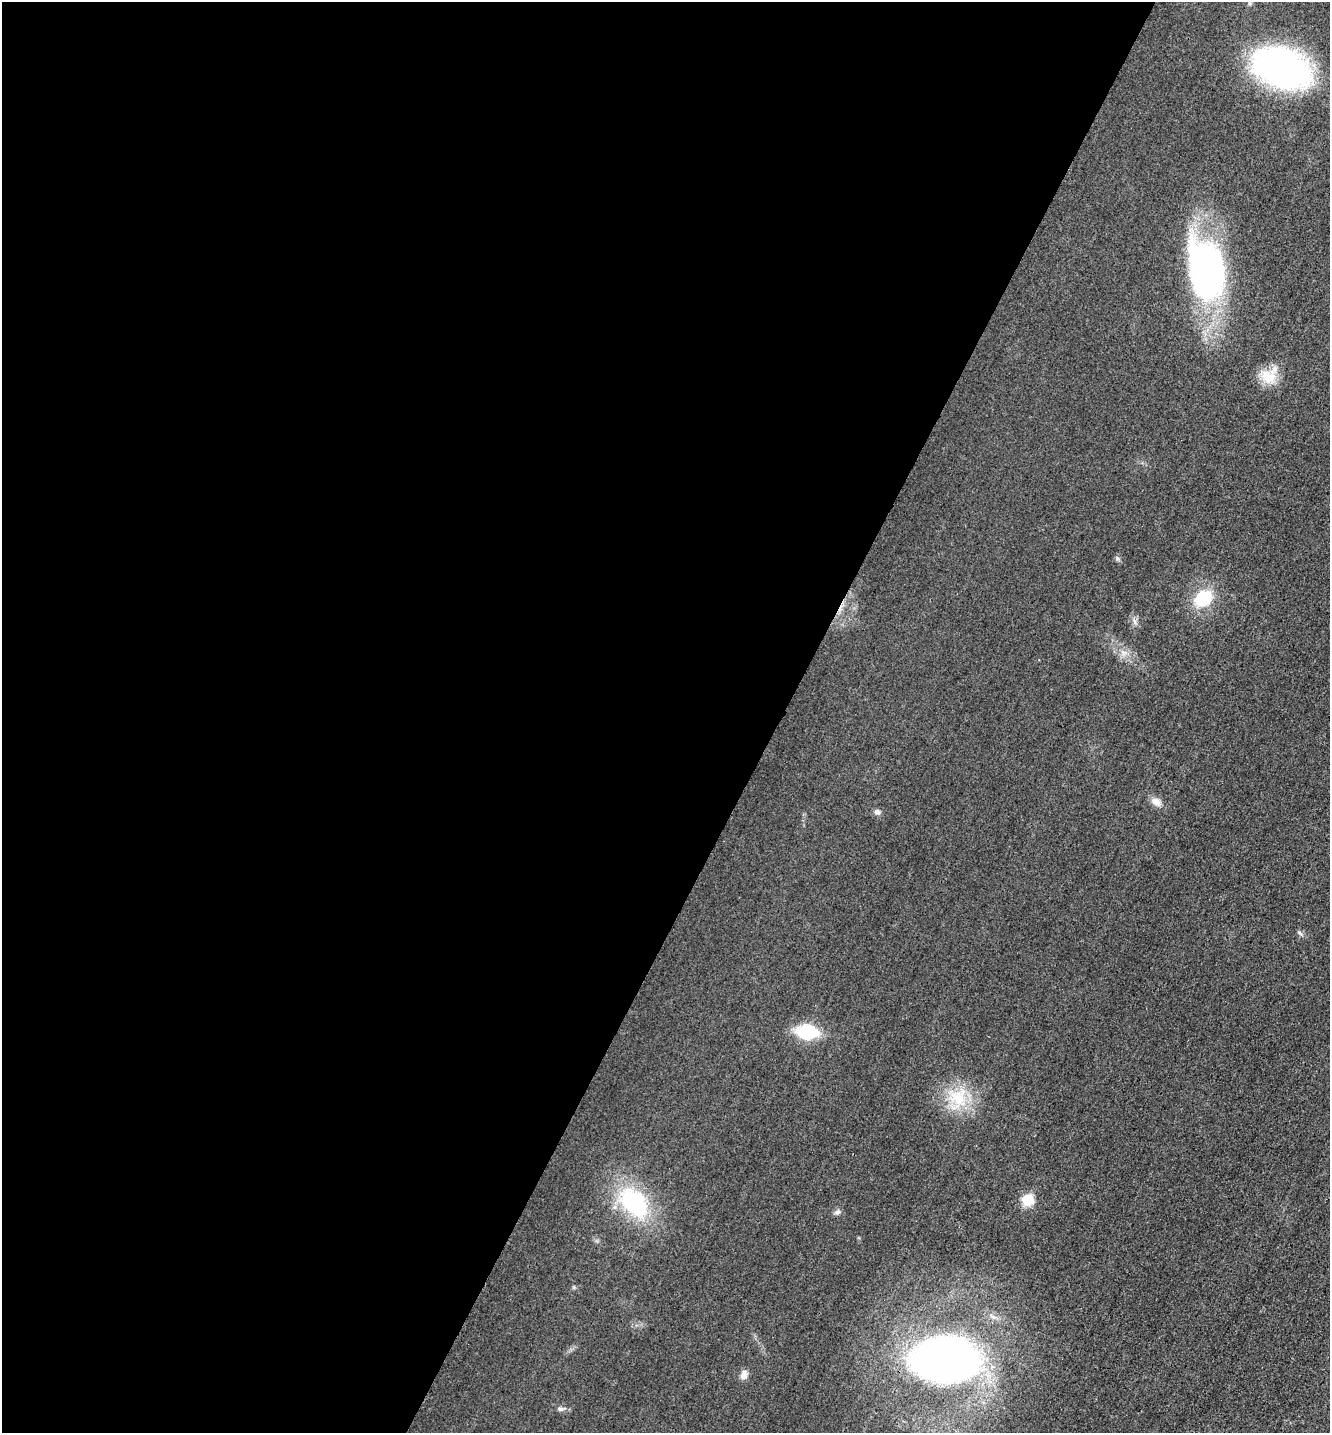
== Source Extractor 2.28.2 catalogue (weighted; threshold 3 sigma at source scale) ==
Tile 5 of 4 x 4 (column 1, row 2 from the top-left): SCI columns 166-1493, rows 2886-4316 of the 5778 x 5772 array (HDU 1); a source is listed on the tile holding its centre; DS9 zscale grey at full resolution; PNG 1332 x 1435 px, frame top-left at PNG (2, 2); no overlay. Shown black and unused: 59% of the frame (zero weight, under 3 of 4 exposures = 2% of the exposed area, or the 3 px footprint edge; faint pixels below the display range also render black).
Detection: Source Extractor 2.28.2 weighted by HDU 2 'WHT'; one run over the whole footprint, this tile lists its part. Background 0.0185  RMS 0.0056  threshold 0.0254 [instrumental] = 3 sigma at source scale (4.5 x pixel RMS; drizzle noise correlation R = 1.50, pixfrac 1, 0.05/0.05 arcsec/px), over >= 5 px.
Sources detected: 18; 1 inside a brighter listed object's ellipse — not listed separately; the other 17 listed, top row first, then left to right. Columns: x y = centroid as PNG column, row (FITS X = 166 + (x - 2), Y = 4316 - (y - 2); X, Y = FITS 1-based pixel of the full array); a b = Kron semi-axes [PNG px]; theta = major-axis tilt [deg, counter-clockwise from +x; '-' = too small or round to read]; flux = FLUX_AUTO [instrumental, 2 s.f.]
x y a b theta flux
1250 3 6 4 -89 0.92
1282 68 49 30 -20 200
1206 269 64 39 -79 170
1268 377 23 16 -26 12
1203 598 18 14 37 24
1135 621 7 5 -89 1.5
1156 802 15 9 -37 4.1
877 812 8 6 -13 2
1300 933 8 4 -45 1
807 1032 18 11 -6 34
958 1097 24 23 - 23
1028 1200 7 7 - 21
634 1203 33 22 -47 60
837 1212 9 5 15 1.6
945 1360 53 32 -1 330
744 1375 11 8 72 3.5
560 1409 9 5 -8 1.6
Unlisted compact peaks at least as high as the median listed source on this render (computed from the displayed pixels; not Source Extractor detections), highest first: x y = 1117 558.